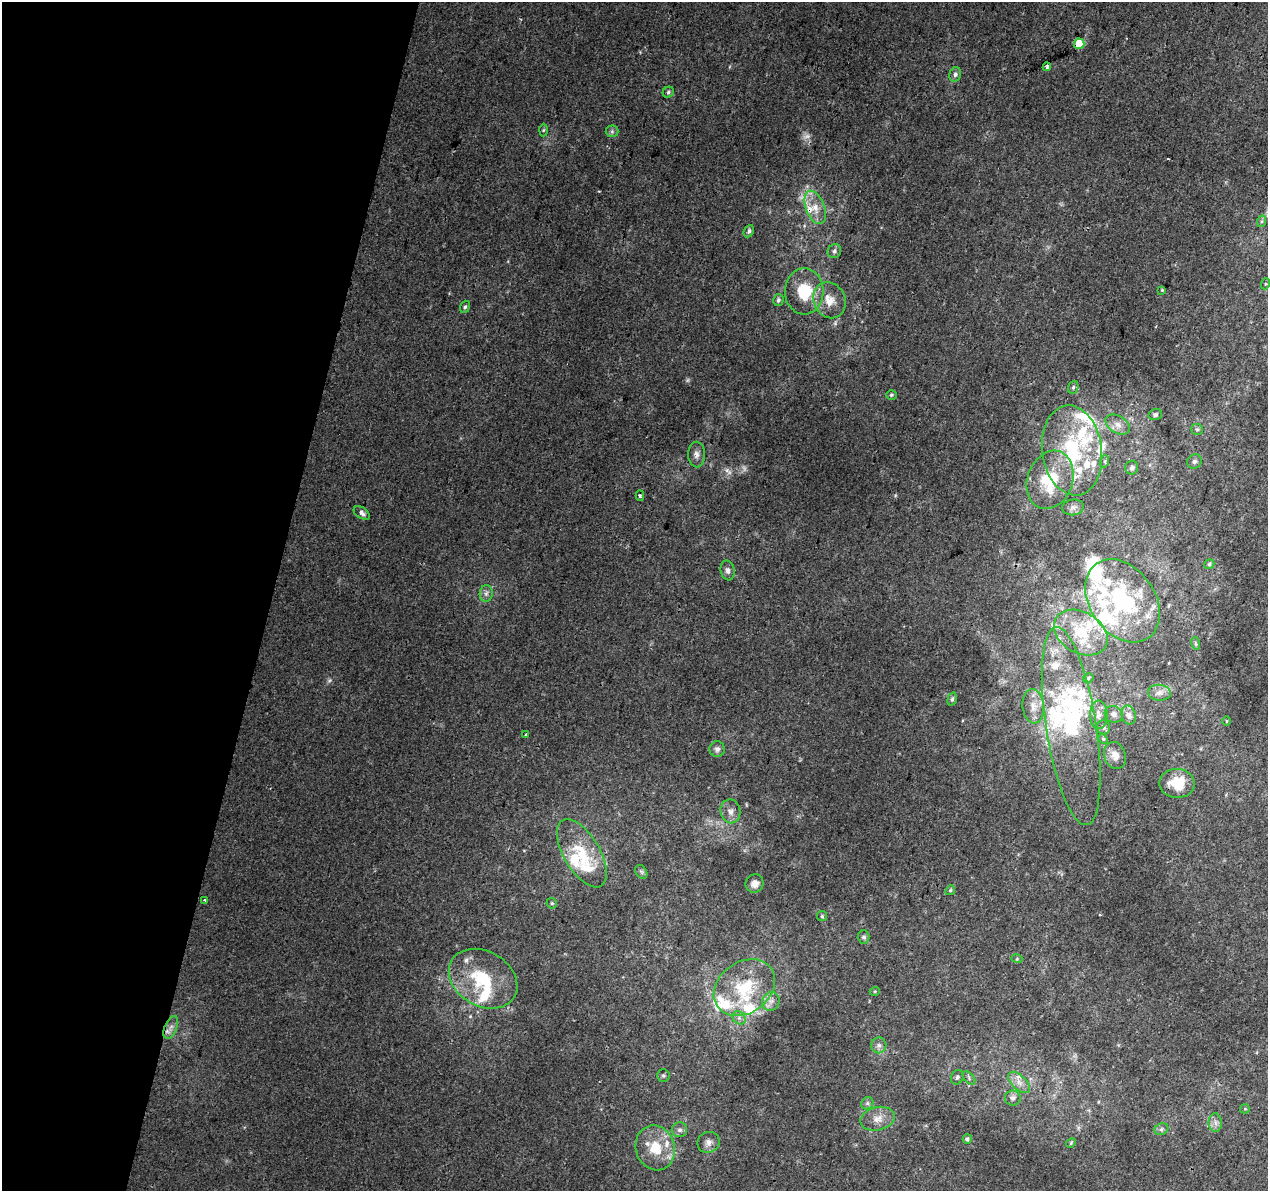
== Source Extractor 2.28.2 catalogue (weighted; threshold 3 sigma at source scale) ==
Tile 9 of 4 x 4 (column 1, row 3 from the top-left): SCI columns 18-1283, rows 1515-2703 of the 5092 x 5344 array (HDU 1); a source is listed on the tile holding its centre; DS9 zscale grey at full resolution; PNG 1270 x 1193 px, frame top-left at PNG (2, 2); each listed source drawn as its Kron ellipse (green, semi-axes under 4 px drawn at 4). Shown black and unused: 21% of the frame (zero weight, under 2 of 3 exposures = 2% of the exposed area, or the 3 px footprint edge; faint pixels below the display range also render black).
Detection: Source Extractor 2.28.2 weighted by HDU 2 'WHT'; one run over the whole footprint, this tile lists its part. Background 0.00752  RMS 0.0036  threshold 0.0161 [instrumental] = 3 sigma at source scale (4.5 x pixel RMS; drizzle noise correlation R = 1.50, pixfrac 1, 0.0396/0.0396 arcsec/px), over >= 5 px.
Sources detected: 123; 6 too faint to see at this stretch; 2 inside a brighter object's white glare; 1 cosmic-ray / hot-pixel residue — neither listed nor drawn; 31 inside a brighter listed object's ellipse — not listed separately; the other 83 listed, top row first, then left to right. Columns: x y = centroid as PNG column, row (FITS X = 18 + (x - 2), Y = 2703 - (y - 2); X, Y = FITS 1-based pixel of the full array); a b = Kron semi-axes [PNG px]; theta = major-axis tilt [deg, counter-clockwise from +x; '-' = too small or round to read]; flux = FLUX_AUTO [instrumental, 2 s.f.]
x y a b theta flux
1079 44 5 5 - 13
1047 67 4 4 - 2.4
955 74 7 5 76 1.1
668 92 6 5 - 0.71
543 130 6 4 88 0.45
612 131 6 6 - 0.73
815 207 17 9 -69 4.7
1262 221 6 4 71 0.59
749 231 6 4 63 0.88
834 251 7 6 - 1
1265 284 5 3 - 0.36
1162 290 4 3 - 0.33
804 291 23 19 -89 13
778 300 6 5 - 0.92
830 300 18 15 -63 5.7
465 307 6 4 70 0.68
1073 387 6 5 - 0.73
891 395 5 4 - 0.5
1155 415 7 5 16 0.81
1118 425 13 8 -32 2.5
1197 429 6 5 - 0.68
1072 450 45 30 -82 35
697 454 13 8 -89 1.8
1105 461 6 4 72 0.51
1194 461 7 6 - 1.1
1132 468 7 6 - 1.3
1050 480 30 22 70 17
640 496 5 4 - 0.58
1073 507 11 8 7 1.3
362 513 9 5 -36 1.6
1209 564 5 4 - 0.67
728 570 10 7 -78 1.4
486 593 8 6 87 1.3
1123 601 45 32 -55 43
1081 633 29 20 -30 13
1195 643 6 4 -72 0.5
1088 678 5 4 - 0.57
1159 693 11 8 -5 2
952 699 7 4 75 0.69
1033 706 17 10 -84 3.8
1114 714 9 8 - 1.5
1099 715 14 9 -89 2.5
1129 715 9 7 -76 1.7
1226 721 4 3 - 0.28
1071 726 100 25 -81 41
1103 727 7 6 - 1.2
526 735 3 3 - 0.82
1103 739 5 4 - 0.43
717 749 8 7 - 1.5
1115 755 14 10 -71 2.8
1177 783 17 14 -1 9.6
730 811 12 10 -78 2.4
582 853 38 18 -59 14
641 872 7 5 -58 0.74
755 883 9 9 - 2.3
950 890 5 4 - 0.44
205 900 4 2 - 0.62
552 903 5 5 - 0.5
822 916 5 5 - 0.54
864 937 6 6 - 0.9
1017 959 5 3 - 0.36
483 979 36 27 -30 21
744 987 33 25 36 19
875 991 5 3 - 0.35
771 1001 9 8 - 2.1
739 1018 7 6 - 1.1
171 1027 12 6 68 1.8
879 1045 8 7 - 1.4
663 1075 6 6 - 0.63
957 1077 7 6 - 0.81
969 1078 8 4 -48 0.73
1019 1082 13 7 -44 2.5
1013 1098 8 7 - 1.5
867 1103 6 5 - 0.82
1245 1109 5 4 - 0.37
878 1119 17 11 13 4.1
1215 1123 9 6 -88 1.6
1161 1129 7 5 22 0.88
679 1130 8 7 - 1.3
967 1139 5 4 - 0.77
708 1142 11 10 - 2.1
1071 1143 5 4 - 0.43
655 1148 23 19 -72 11
Overlapping masked pixels (flux is a lower limit): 1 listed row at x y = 1177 783